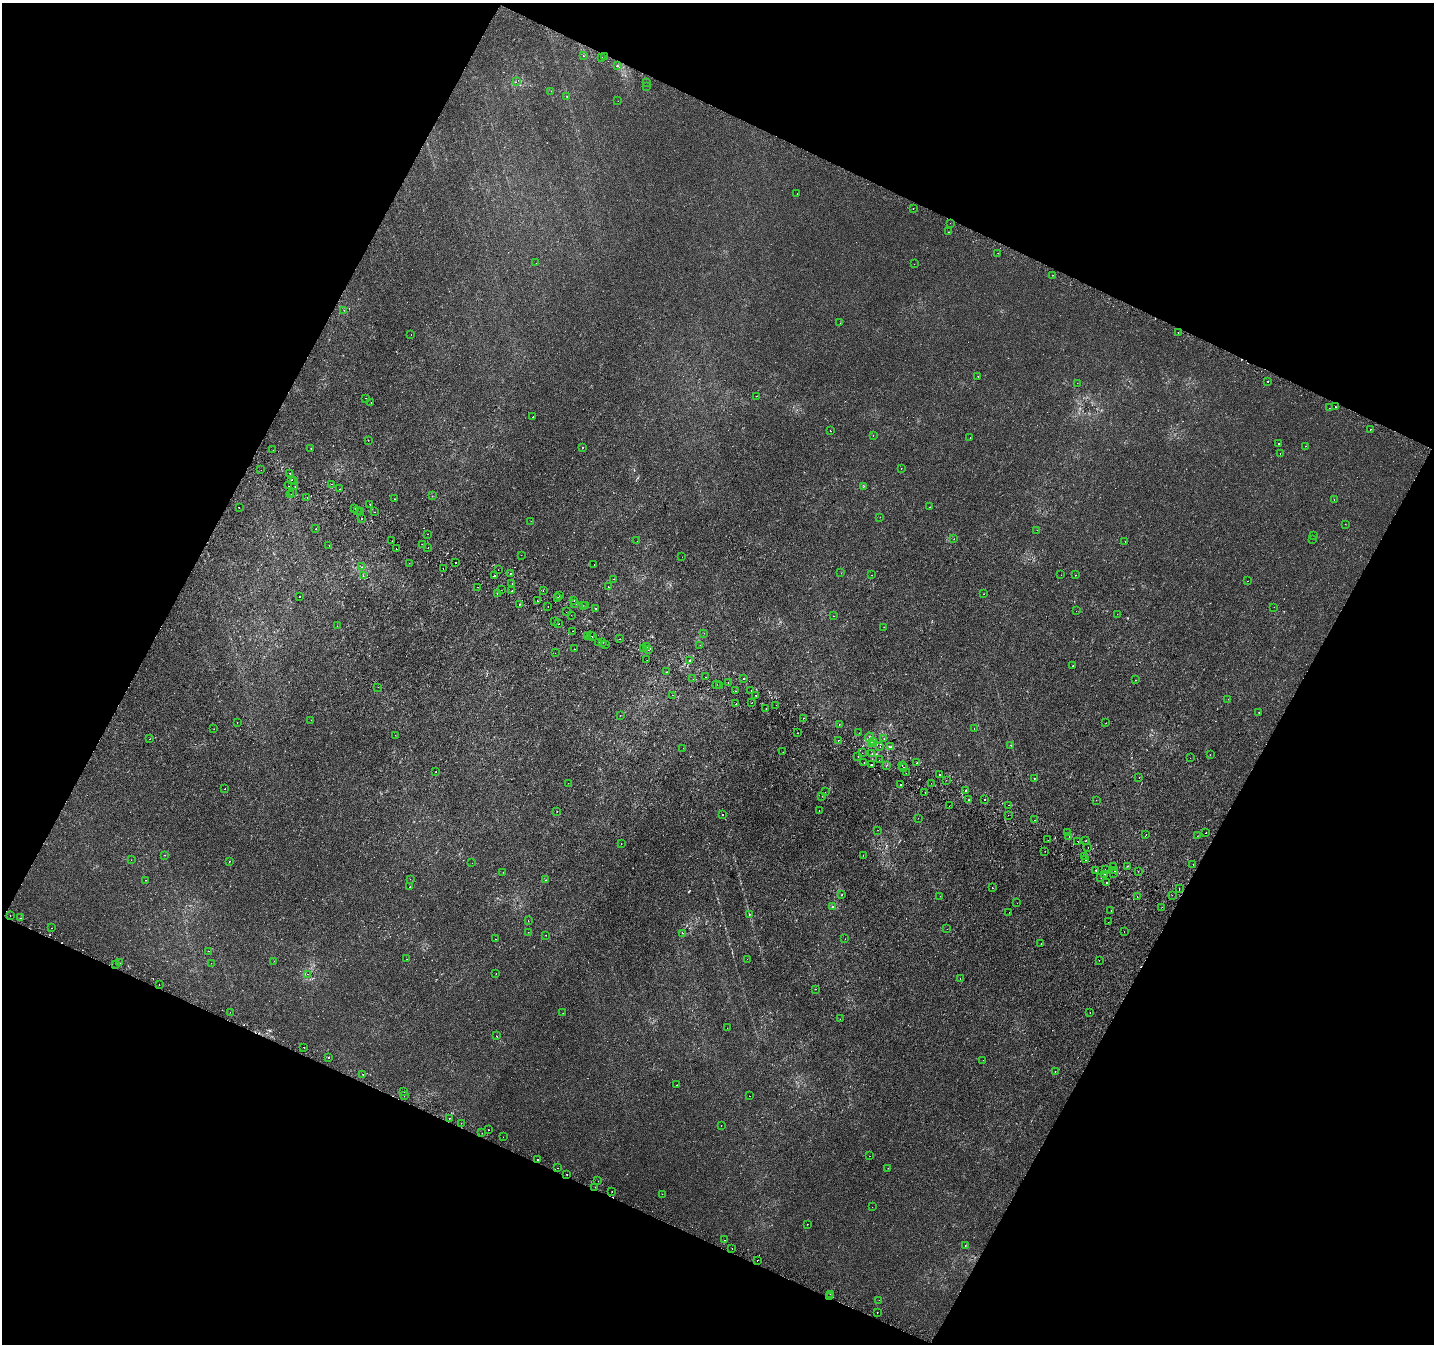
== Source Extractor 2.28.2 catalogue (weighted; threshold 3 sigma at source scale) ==
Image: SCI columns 28-5753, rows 306-5671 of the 5773 x 5911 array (HDU 1 of 3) = the unmasked area's bounding box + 8 px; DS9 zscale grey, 4 x 4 block average (1 PNG px = mean of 4 x 4 image px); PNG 1436 x 1346 px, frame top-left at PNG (2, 3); each listed source drawn as its Kron ellipse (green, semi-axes under 4 px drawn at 4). Shown black and unused: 45% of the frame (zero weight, under 2 of 3 exposures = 2% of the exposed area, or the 3 px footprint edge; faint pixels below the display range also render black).
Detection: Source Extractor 2.28.2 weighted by HDU 2 'WHT'. Background 1.45e-04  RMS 0.0028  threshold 0.0125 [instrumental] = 3 sigma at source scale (4.5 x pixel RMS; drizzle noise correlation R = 1.50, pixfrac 1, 0.0396/0.0396 arcsec/px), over >= 5 px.
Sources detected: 390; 4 too faint to see at this stretch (4 x 4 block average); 42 cosmic-ray / hot-pixel residue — neither listed nor drawn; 7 coinciding with a brighter row at this scale — not listed separately; the other 337 listed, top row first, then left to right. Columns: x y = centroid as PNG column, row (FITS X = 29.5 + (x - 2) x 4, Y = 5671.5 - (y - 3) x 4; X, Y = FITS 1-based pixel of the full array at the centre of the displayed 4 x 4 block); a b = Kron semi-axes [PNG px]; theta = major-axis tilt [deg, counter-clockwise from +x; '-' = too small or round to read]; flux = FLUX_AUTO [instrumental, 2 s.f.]
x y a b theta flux
583 56 2 2 - 1.3
604 57 2 2 - 0.24
601 58 2 2 - 1.2
617 66 2 2 - 3.4
516 82 2 2 - 0.38
647 82 2 2 - 0.82
647 86 2 2 - 0.24
551 91 2 2 - 0.31
567 96 2 2 - 3.9
618 101 2 2 - 0.37
797 193 2 2 - 1.2
913 208 2 2 - 1.6
950 223 2 2 - 0.24
948 232 2 2 - 0.53
998 253 2 2 - 0.7
536 263 2 2 - 0.37
914 264 2 2 - 0.3
1053 275 2 2 - 0.52
344 310 2 2 - 0.45
840 323 2 2 - 0.34
1178 333 2 2 - 3.4
411 334 2 2 - 1.2
978 377 2 2 - 4.2
1268 382 2 2 - 2.5
1077 383 2 2 - 0.58
756 396 2 2 - 1.1
366 398 2 2 - 0.52
371 403 2 2 - 0.86
1336 407 2 2 - 1.8
1329 408 2 2 - 0.41
533 417 2 2 - 1.2
1370 430 2 2 - 4.5
830 431 2 2 - 3.5
873 435 2 2 - 0.8
970 437 2 2 - 0.77
368 440 2 2 - 0.24
1279 444 2 2 - 2.7
1305 446 2 2 - 0.74
582 447 2 2 - 2.1
311 448 2 2 - 0.46
273 450 2 2 - 0.96
1280 454 2 2 - 0.44
901 468 2 2 - 6
261 470 2 2 - 0.85
290 473 2 2 - 0.52
292 479 2 2 - 3.6
294 480 2 2 - 4.3
332 484 2 2 - 1.4
288 486 2 2 - 0.33
295 486 2 2 - 0.36
864 486 2 2 - 0.53
339 489 2 2 - 0.33
292 493 2 2 - 0.41
291 495 2 2 - 0.52
432 496 2 2 - 0.42
307 497 2 2 - 1.4
394 499 2 2 - 0.68
1334 499 2 2 - 1.4
370 504 2 2 - 1.4
239 507 2 2 - 4.7
929 507 2 2 - 0.61
355 508 2 2 - 1.4
357 510 2 2 - 0.47
360 512 2 2 - 1.8
374 512 2 2 - 0.32
880 517 2 2 - 0.45
362 518 2 2 - 0.42
531 521 2 2 - 0.42
1345 524 2 2 - 0.37
316 529 2 2 - 1.9
1037 530 2 2 - 0.92
428 534 2 2 - 0.56
1314 535 2 2 - 0.39
954 539 2 2 - 0.28
1312 539 2 2 - 1.9
392 541 2 2 - 1.2
637 541 2 2 - 0.26
1125 541 2 2 - 1.7
423 544 2 2 - 2.2
329 545 2 2 - 0.32
396 548 2 2 - 1.4
428 548 2 2 - 1.3
521 555 2 2 - 0.32
682 557 2 2 - 0.38
409 563 2 2 - 0.77
456 563 2 2 - 3
594 565 2 2 - 1.6
362 567 2 2 - 0.43
443 568 2 2 - 0.9
498 570 2 2 - 0.32
511 573 2 2 - 3.6
841 573 2 2 - 0.24
494 575 2 2 - 0.83
871 575 2 2 - 0.33
1061 575 2 2 - 0.29
1075 575 2 2 - 0.4
363 576 2 2 - 0.39
614 579 2 2 - 0.64
1248 581 2 2 - 0.69
512 583 2 2 - 2.5
478 587 2 2 - 1
608 587 2 2 - 0.7
501 590 2 2 - 0.57
512 591 2 2 - 1.1
543 591 2 2 - 3.8
497 594 2 2 - 0.49
984 594 2 2 - 0.31
300 596 2 2 - 2.2
559 596 2 2 - 0.86
558 597 2 2 - 0.78
574 600 2 2 - 1.9
537 601 2 2 - 0.74
520 604 2 2 - 1.6
575 604 2 2 - 1.6
583 605 2 2 - 0.45
586 605 2 2 - 0.21
548 606 2 2 - 0.97
1274 607 2 2 - 8.5
596 608 2 2 - 1.7
1076 611 2 2 - 0.26
567 612 2 2 - 1.6
1117 614 2 2 - 0.42
571 615 2 2 - 1.2
834 616 2 2 - 0.63
554 622 2 2 - 0.43
559 624 2 2 - 26
337 626 2 2 - 0.37
884 627 2 2 - 0.36
572 631 2 2 - 5.8
704 633 2 2 - 0.29
588 636 2 2 - 0.45
591 636 2 2 - 0.51
593 636 2 2 - 6.9
620 639 2 2 - 1.2
599 642 2 2 - 1.1
603 643 2 2 - 2.8
605 645 2 2 - 0.64
700 645 2 2 - 0.75
646 647 2 2 - 2.3
574 649 2 2 - 1.3
644 649 2 2 - 2
648 650 2 2 - 0.77
555 653 2 2 - 0.54
647 660 2 2 - 1.4
690 660 2 2 - 14
1073 665 2 2 - 7.6
666 672 2 2 - 2.3
705 677 2 2 - 0.35
693 679 2 2 - 0.31
743 679 2 2 - 1.7
1135 680 2 2 - 0.98
728 682 2 2 - 0.41
717 684 2 2 - 0.44
720 686 2 2 - 1.5
378 687 2 2 - 1.3
735 691 2 2 - 2
751 691 2 2 - 0.34
672 695 2 2 - 1.3
756 695 2 2 - 1.2
1228 699 2 2 - 2
752 702 2 2 - 1.4
736 704 2 2 - 1.4
776 705 2 2 - 0.27
766 709 2 2 - 0.47
1259 712 2 2 - 0.48
620 716 2 2 - 0.28
803 718 2 2 - 0.41
311 720 2 2 - 11
237 723 2 2 - 0.41
1106 723 2 2 - 0.36
839 724 2 2 - 0.35
974 728 2 2 - 0.35
214 729 2 2 - 0.35
797 733 2 2 - 0.61
859 733 2 2 - 0.6
395 735 2 2 - 0.51
869 737 5 2 - 2.5
884 738 2 2 - 0.31
150 739 2 2 - 0.56
838 740 2 2 - 0.64
873 741 3 2 - 1.9
871 743 2 2 - 2.1
1011 745 2 2 - 1.8
880 746 2 2 - 2.6
891 746 2 2 - 1
683 748 2 2 - 0.29
783 752 2 2 - 0.33
862 753 2 2 - 1.9
872 753 2 2 - 0.59
1210 755 2 2 - 0.31
858 757 2 2 - 1.1
1190 758 2 2 - 0.86
879 760 2 2 - 1.9
864 763 2 2 - 1.7
917 763 2 2 - 0.99
871 765 2 2 - 3.4
886 766 2 2 - 0.5
902 766 2 2 - 1.2
903 767 2 2 - 0.6
436 772 2 2 - 0.49
906 773 2 2 - 0.31
939 774 2 2 - 1.1
1034 778 2 2 - 2.9
1139 778 2 2 - 0.35
946 780 2 2 - 0.25
568 783 2 2 - 0.59
931 783 2 2 - 0.94
900 785 2 2 - 2.5
225 789 2 2 - 0.46
966 790 2 2 - 3.7
825 792 2 2 - 0.28
925 792 2 2 - 0.59
822 796 2 2 - 1.5
969 800 2 2 - 0.73
984 800 2 2 - 2.5
1096 800 2 2 - 0.72
1009 805 2 2 - 0.35
949 806 2 2 - 0.91
557 811 2 2 - 1.4
819 811 2 2 - 0.34
723 815 2 2 - 1.3
1008 815 2 2 - 0.22
918 818 2 2 - 0.29
1035 820 2 2 - 1.8
878 830 2 2 - 0.26
1068 833 2 2 - 1.6
1206 833 2 2 - 7.5
1146 834 2 2 - 1
1197 836 2 2 - 0.27
1069 837 2 2 - 2.4
1048 840 2 2 - 0.39
1085 841 2 2 - 1.3
1078 842 2 2 - 0.74
621 844 2 2 - 0.3
1088 847 2 2 - 1.9
1045 851 2 2 - 0.54
165 855 2 2 - 1.2
863 855 2 2 - 0.35
1085 856 2 2 - 0.35
131 860 2 2 - 0.3
1085 860 2 2 - 0.45
229 861 2 2 - 1.6
472 863 2 2 - 0.25
1193 864 2 2 - 0.38
1113 866 2 2 - 0.47
1127 866 2 2 - 0.81
1105 869 2 2 - 0.85
1096 870 2 2 - 2.3
1115 871 2 2 - 0.7
1138 871 2 2 - 2.4
503 872 2 2 - 0.3
1114 873 2 2 - 1.6
1105 874 2 2 - 1
1101 878 2 2 - 1.8
410 879 2 2 - 0.5
146 880 2 2 - 0.67
545 880 2 2 - 0.29
1106 882 2 2 - 4.5
410 887 2 2 - 3.1
992 888 2 2 - 6.9
1179 889 2 2 - 1.6
842 895 2 2 - 0.68
1172 895 2 2 - 0.3
940 896 2 2 - 1.7
1137 897 2 2 - 0.33
1017 903 2 2 - 0.3
832 906 2 2 - 1.3
1162 907 2 2 - 1.6
1111 911 2 2 - 2.6
1009 913 2 2 - 0.22
749 914 2 2 - 0.65
10 915 2 2 - 0.81
21 918 2 2 - 1.6
528 921 2 2 - 0.36
1108 922 2 2 - 0.48
52 928 2 2 - 0.45
947 929 2 2 - 0.24
528 932 2 2 - 0.88
1124 932 2 2 - 0.26
683 933 2 2 - 0.58
546 935 2 2 - 0.38
496 939 2 2 - 0.33
845 939 2 2 - 0.22
1041 943 2 2 - 1.8
208 951 2 2 - 0.89
407 959 2 2 - 0.28
747 959 2 2 - 0.22
1099 960 2 2 - 0.62
274 961 2 2 - 0.47
120 963 2 2 - 0.66
211 963 2 2 - 0.3
116 964 2 2 - 0.66
308 974 2 2 - 0.69
496 974 2 2 - 0.67
960 978 2 2 - 0.22
159 984 2 2 - 1.8
815 989 2 2 - 1.7
230 1012 2 2 - 0.39
563 1013 2 2 - 0.23
1090 1013 2 2 - 0.4
840 1019 2 2 - 0.26
727 1028 2 2 - 0.88
496 1036 2 2 - 0.37
304 1047 2 2 - 0.58
328 1058 2 2 - 5.3
983 1060 2 2 - 0.41
1055 1071 2 2 - 1.4
363 1074 2 2 - 0.53
677 1085 2 2 - 0.6
404 1091 2 2 - 0.43
404 1096 2 2 - 0.88
749 1096 2 2 - 0.39
449 1118 2 2 - 1.6
461 1123 2 2 - 0.29
721 1125 2 2 - 1.6
489 1130 2 2 - 0.6
482 1133 2 2 - 0.43
503 1137 2 2 - 1.6
869 1156 2 2 - 0.27
537 1160 2 2 - 1.8
558 1168 2 2 - 0.44
888 1168 2 2 - 0.71
567 1174 2 2 - 2.8
598 1181 2 2 - 0.34
595 1187 2 2 - 0.3
612 1191 2 2 - 2
662 1194 2 2 - 0.9
872 1207 2 2 - 0.23
807 1224 2 2 - 1.2
724 1240 2 2 - 0.44
965 1246 2 2 - 0.39
732 1248 2 2 - 2
757 1260 2 2 - 1.4
830 1294 2 2 - 0.87
830 1296 2 2 - 2
879 1300 2 2 - 0.21
877 1312 2 2 - 6.2
Overlapping masked pixels (flux is a lower limit): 3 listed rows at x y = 869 737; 873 741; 830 1296
Diffuse or blended objects may show on this block-average render without a row.